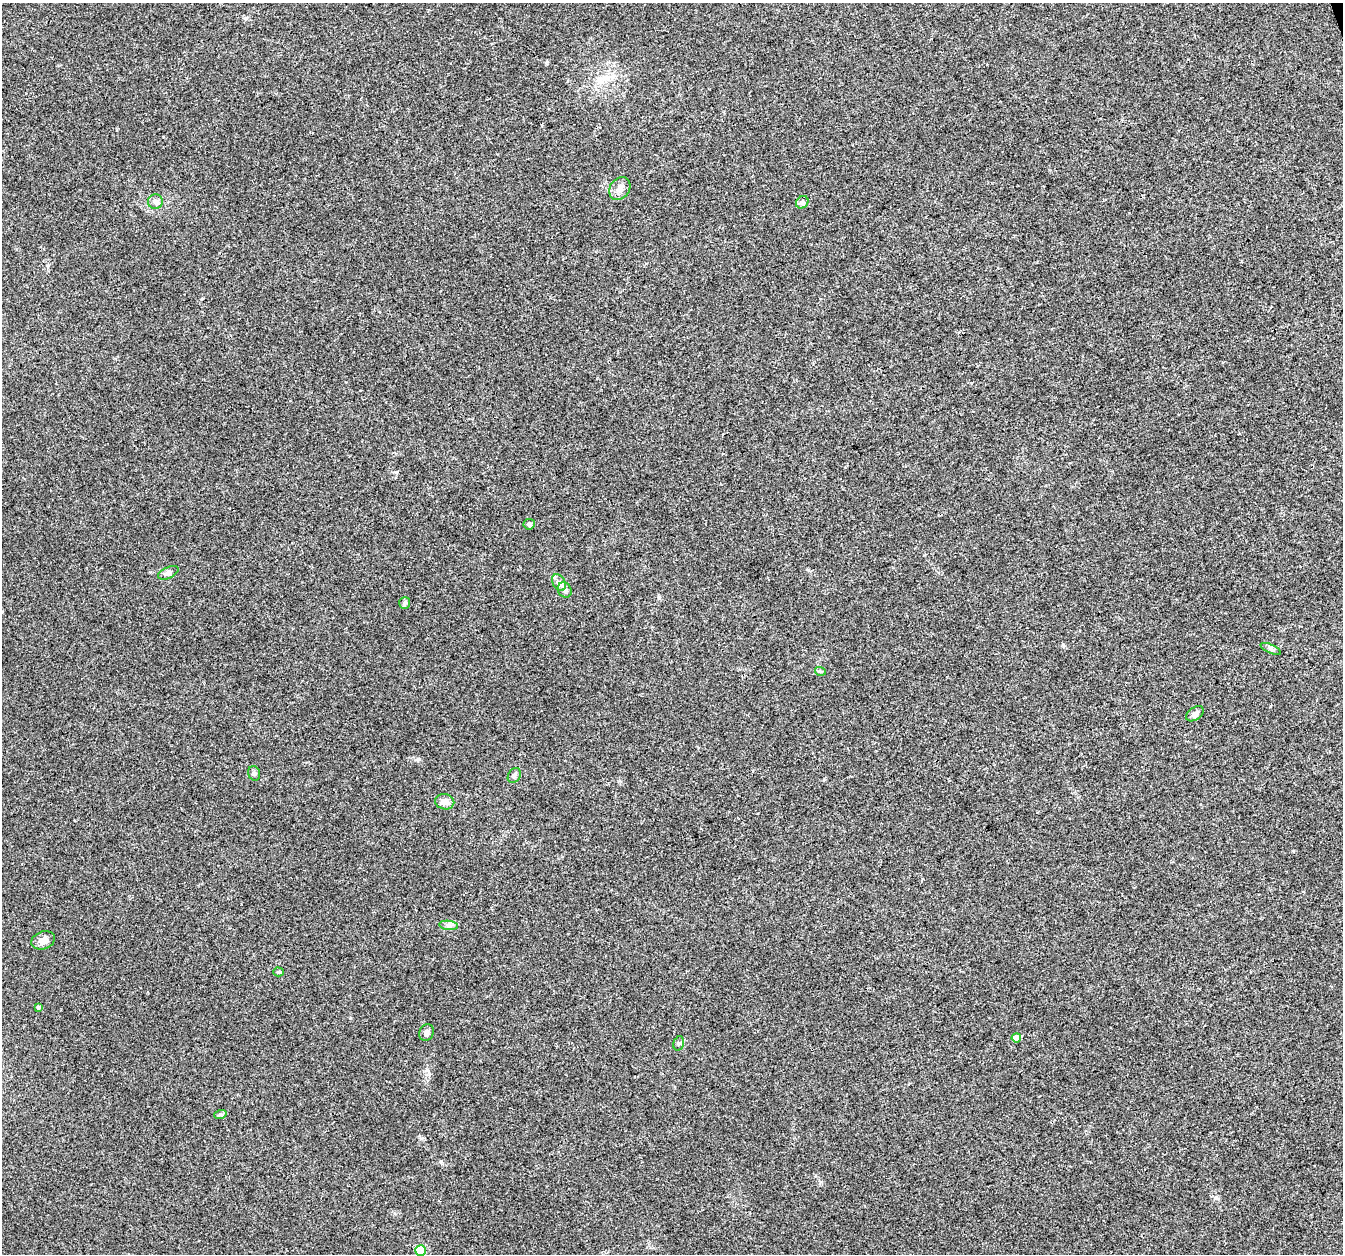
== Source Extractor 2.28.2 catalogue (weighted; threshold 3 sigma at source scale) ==
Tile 10 of 4 x 4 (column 2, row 3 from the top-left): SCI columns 1341-2681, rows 1315-2566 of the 5363 x 5188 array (HDU 1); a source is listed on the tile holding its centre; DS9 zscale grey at full resolution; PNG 1345 x 1256 px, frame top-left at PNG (2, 3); each listed source drawn as its Kron ellipse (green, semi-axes under 4 px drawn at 4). Shown black and unused: <1% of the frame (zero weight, under 3 of 4 exposures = <1% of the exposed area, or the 3 px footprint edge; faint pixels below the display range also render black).
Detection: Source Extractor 2.28.2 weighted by HDU 2 'WHT'; one run over the whole footprint, this tile lists its part. Background 0.0182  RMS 0.0028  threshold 0.0128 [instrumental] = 3 sigma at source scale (4.5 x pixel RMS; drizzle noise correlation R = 1.50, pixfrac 1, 0.0396/0.0396 arcsec/px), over >= 5 px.
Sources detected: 23; all 23 listed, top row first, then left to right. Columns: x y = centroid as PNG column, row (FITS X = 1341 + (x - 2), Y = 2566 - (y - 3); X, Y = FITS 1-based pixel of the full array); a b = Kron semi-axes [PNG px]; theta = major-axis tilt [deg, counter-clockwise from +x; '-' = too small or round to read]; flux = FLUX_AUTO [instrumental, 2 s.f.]
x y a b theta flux
620 189 12 9 56 1.7
155 202 7 7 - 1
802 202 7 5 44 0.7
529 524 5 5 - 0.74
168 573 11 5 24 0.92
559 582 9 6 -62 1
565 590 8 6 -58 1.1
405 603 6 5 - 0.53
1271 649 11 4 -24 0.75
820 671 5 3 - 0.33
1195 714 10 6 34 1.2
254 773 7 5 -73 0.63
514 776 8 6 58 0.73
445 802 9 7 -12 1.7
449 925 9 4 -8 0.79
43 940 12 8 20 1.7
279 972 5 4 - 0.35
38 1007 4 3 - 0.57
427 1032 8 7 - 0.8
1016 1038 5 4 - 3
679 1043 7 5 73 0.52
220 1115 6 4 19 0.46
421 1251 5 5 - 13
Isophote crosses this tile's border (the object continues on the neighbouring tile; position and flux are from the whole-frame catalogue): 1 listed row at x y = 421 1251
Unlisted compact peaks at least as high as the median listed source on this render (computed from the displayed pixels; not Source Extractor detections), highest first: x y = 1215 1198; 418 759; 441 1161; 547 62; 246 18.